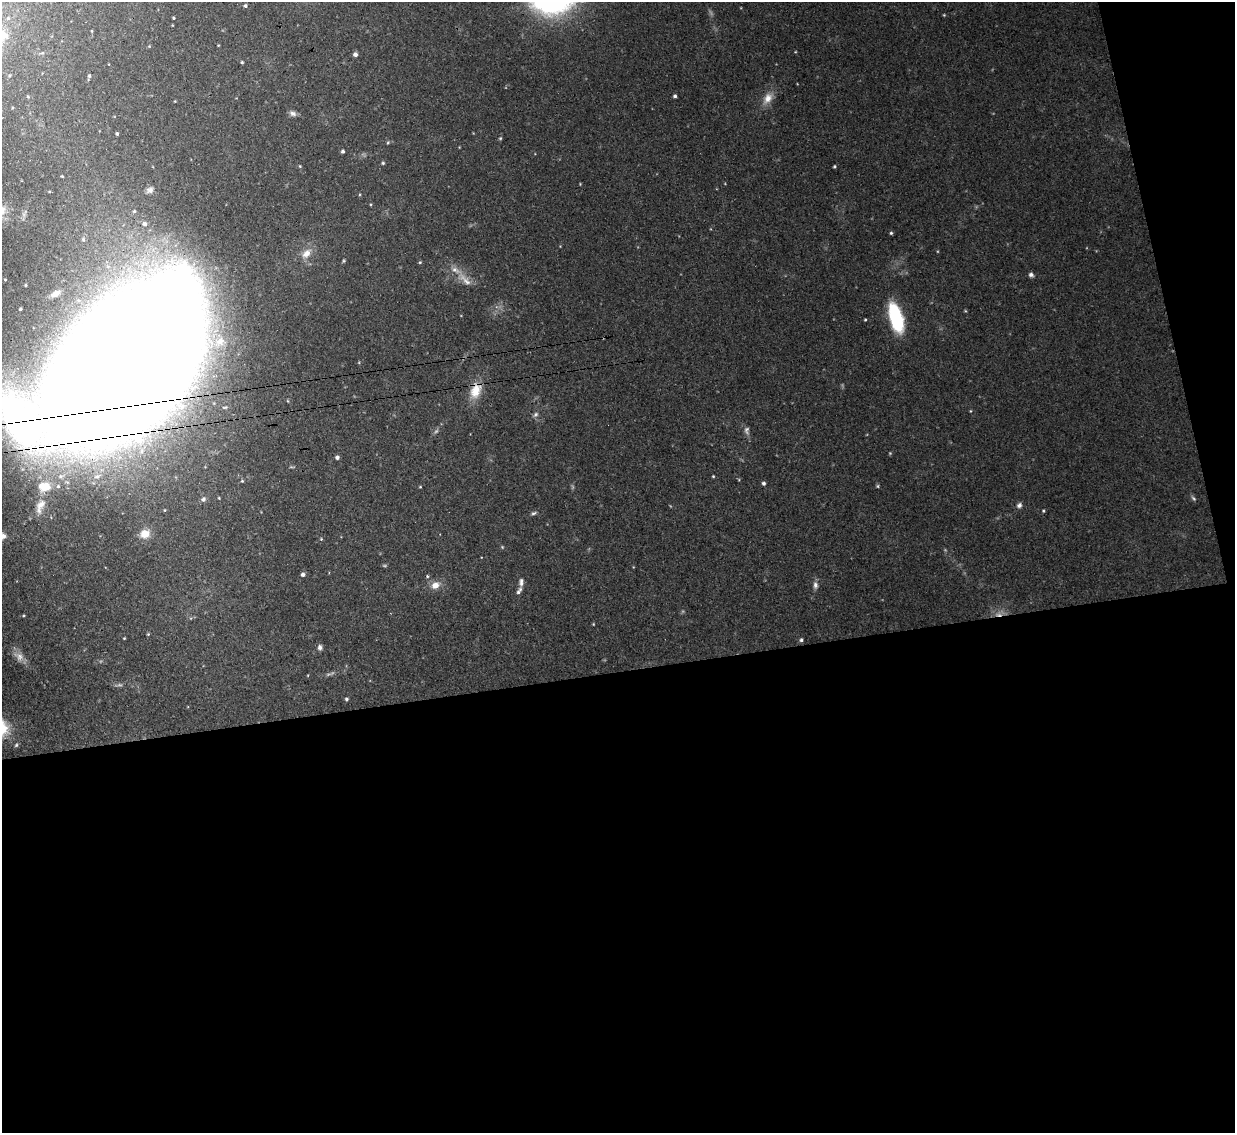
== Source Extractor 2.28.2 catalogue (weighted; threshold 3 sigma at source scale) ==
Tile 16 of 4 x 4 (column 4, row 4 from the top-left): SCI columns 3728-4960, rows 312-1442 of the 5021 x 5006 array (HDU 1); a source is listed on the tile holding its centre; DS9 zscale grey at full resolution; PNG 1237 x 1135 px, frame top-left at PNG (2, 2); no overlay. Shown black and unused: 44% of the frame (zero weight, under 3 of 4 exposures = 4% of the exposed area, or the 3 px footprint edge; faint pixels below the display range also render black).
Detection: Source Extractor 2.28.2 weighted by HDU 2 'WHT'; one run over the whole footprint, this tile lists its part. Background 0.0934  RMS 0.0052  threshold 0.0234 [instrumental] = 3 sigma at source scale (4.5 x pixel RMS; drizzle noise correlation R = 1.50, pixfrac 1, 0.05/0.05 arcsec/px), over >= 5 px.
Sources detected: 76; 7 too faint to see at this stretch — not listed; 2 inside a brighter listed object's ellipse — not listed separately; the other 67 listed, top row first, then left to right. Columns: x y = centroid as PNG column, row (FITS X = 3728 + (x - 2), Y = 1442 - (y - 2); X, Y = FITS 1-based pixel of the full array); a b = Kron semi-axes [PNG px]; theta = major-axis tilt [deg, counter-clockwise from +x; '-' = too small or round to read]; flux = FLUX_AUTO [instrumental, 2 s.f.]
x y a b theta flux
245 6 5 4 - 1
944 15 4 3 - 0.43
173 18 3 2 - 0.51
172 25 4 3 - 0.33
355 54 5 4 - 2
242 62 4 4 - 0.66
10 75 5 3 - 0.53
89 76 5 4 - 0.77
675 96 4 3 - 1.1
768 98 18 11 57 6
293 113 10 7 -28 1.9
117 134 3 3 - 0.69
500 138 5 4 - 0.6
388 142 5 4 - 0.63
342 151 4 3 - 1.1
383 163 5 4 - 0.71
834 166 3 3 - 0.67
580 184 3 3 - 0.38
150 190 9 8 - 1.9
2 210 12 10 65 3.9
134 211 4 4 - 0.69
144 224 7 6 - 1.6
891 233 4 4 - 0.75
83 239 6 5 - 0.93
306 253 16 10 46 5.5
420 262 5 4 - 0.58
1031 275 6 5 - 1.6
465 279 28 9 -40 6.4
25 285 3 3 - 0.56
55 294 10 6 24 3.9
20 309 3 3 - 0.61
896 317 25 10 -74 48
865 320 3 3 - 0.49
220 342 18 12 42 9.7
123 366 118 64 44 7600
476 390 24 14 70 11
288 401 5 3 - 0.45
970 411 4 3 - 0.4
536 414 8 6 45 1.5
747 430 11 7 -88 1.9
337 457 5 4 - 1.5
713 476 4 3 - 0.49
763 483 4 4 - 1.2
44 486 16 12 8 13
878 486 6 4 -90 0.63
420 487 3 3 - 0.44
203 499 7 6 - 1.7
41 505 19 12 56 7.2
1019 505 7 6 - 1.7
1043 511 4 3 - 0.56
534 513 7 4 21 1.1
145 534 12 10 26 6.6
321 539 5 4 - 0.53
502 547 5 4 - 0.56
303 574 5 5 - 1.5
427 576 4 4 - 0.59
521 582 11 6 87 2.1
435 585 11 9 27 4.8
815 585 10 6 -83 2.1
998 614 13 6 7 3.7
593 624 4 4 - 0.46
148 634 4 4 - 0.56
801 640 4 3 - 0.97
320 647 7 6 - 1.7
19 656 16 11 -42 4.4
347 699 4 4 - 0.93
16 745 6 5 - 0.99
Overlapping masked pixels (flux is a lower limit): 3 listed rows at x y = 123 366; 476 390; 998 614
Isophote crosses this tile's border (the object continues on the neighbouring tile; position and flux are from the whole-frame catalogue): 2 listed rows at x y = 2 210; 123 366